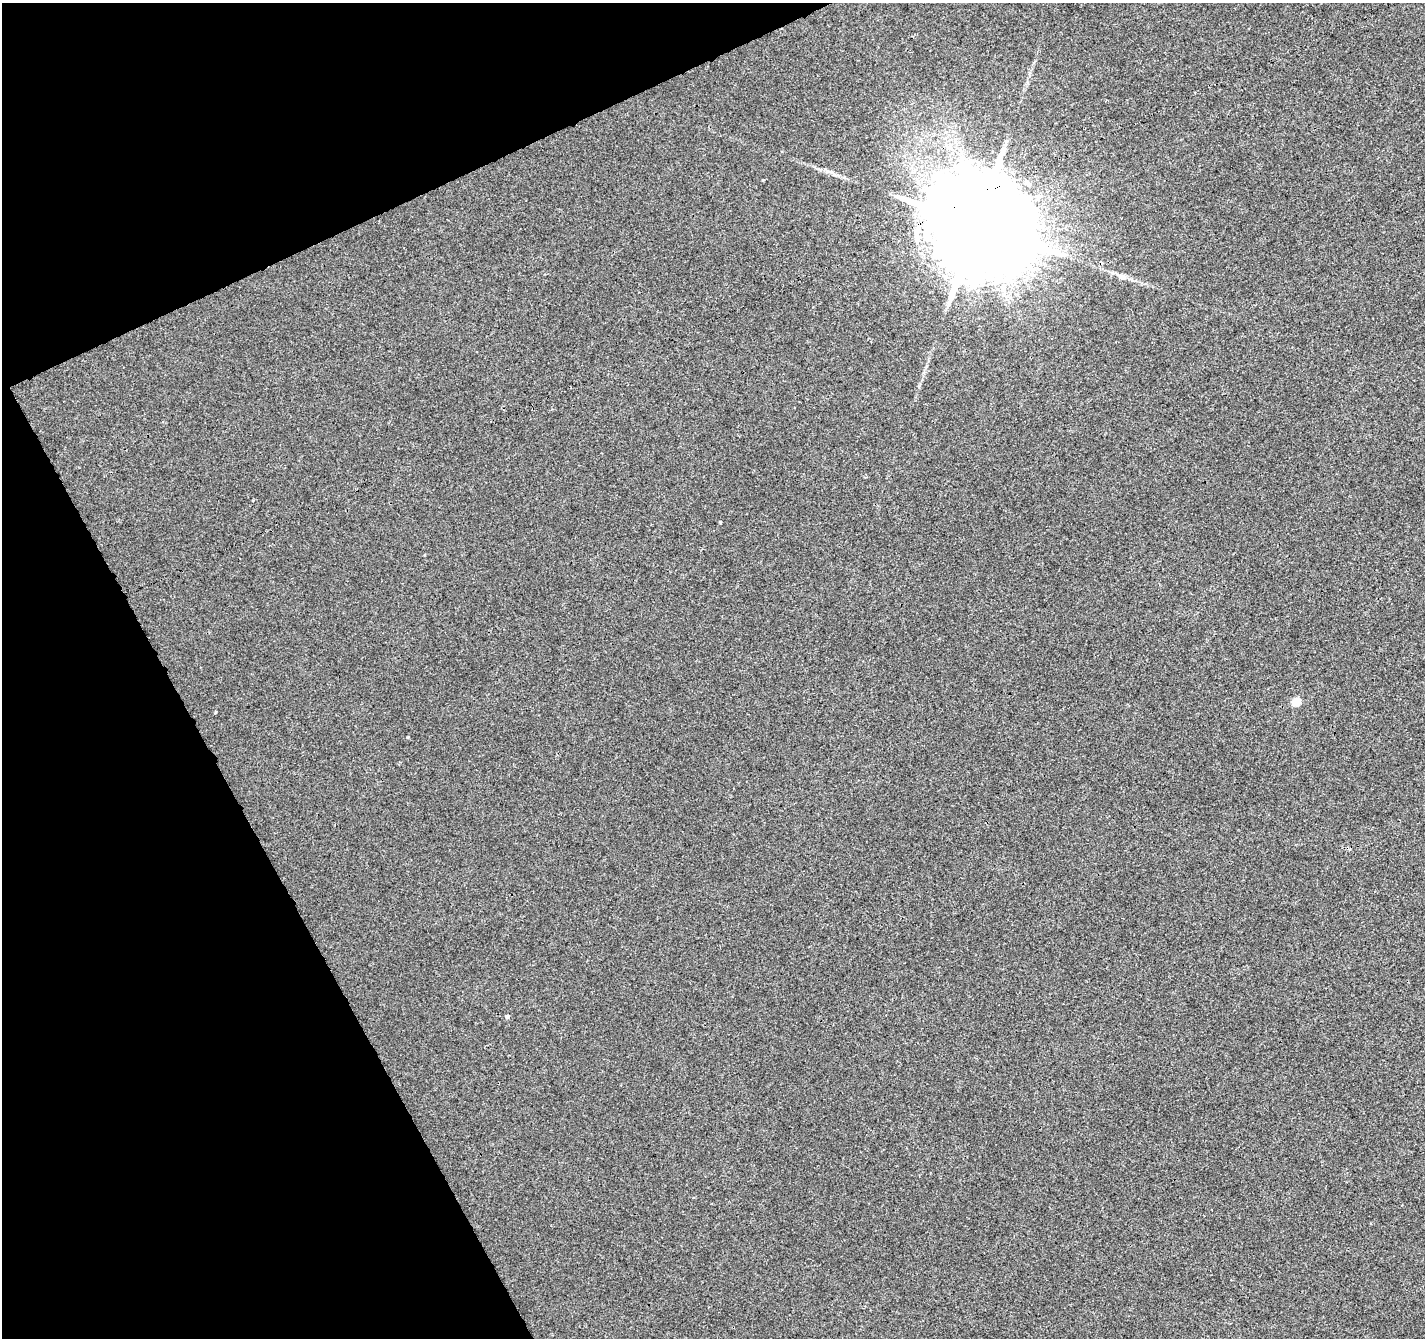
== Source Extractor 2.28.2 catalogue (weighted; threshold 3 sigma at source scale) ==
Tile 5 of 4 x 4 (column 1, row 2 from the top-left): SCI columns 53-1475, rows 2795-4130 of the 5798 x 5650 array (HDU 1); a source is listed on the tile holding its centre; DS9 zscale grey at full resolution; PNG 1427 x 1340 px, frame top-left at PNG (2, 3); no overlay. Shown black and unused: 22% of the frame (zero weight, under 3 of 4 exposures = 5% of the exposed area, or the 3 px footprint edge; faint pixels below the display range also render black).
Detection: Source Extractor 2.28.2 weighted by HDU 2 'WHT'; one run over the whole footprint, this tile lists its part. Background 0.00115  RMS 0.0026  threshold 0.0116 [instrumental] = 3 sigma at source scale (4.5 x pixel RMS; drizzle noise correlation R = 1.50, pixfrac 1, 0.0396/0.0396 arcsec/px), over >= 5 px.
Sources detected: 7; all 7 listed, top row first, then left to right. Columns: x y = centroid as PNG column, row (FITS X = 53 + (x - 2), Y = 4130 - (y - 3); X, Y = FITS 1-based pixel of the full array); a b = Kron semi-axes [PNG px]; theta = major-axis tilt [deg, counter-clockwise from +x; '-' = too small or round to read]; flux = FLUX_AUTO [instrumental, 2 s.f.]
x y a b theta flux
976 225 28 24 8 9400
1122 277 10 7 -10 1.2
720 522 3 3 - 0.21
1296 702 5 5 - 8.1
215 712 4 3 - 0.21
408 737 4 3 - 0.2
507 1016 5 4 - 0.56
Overlapping masked pixels (flux is a lower limit): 1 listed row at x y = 976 225